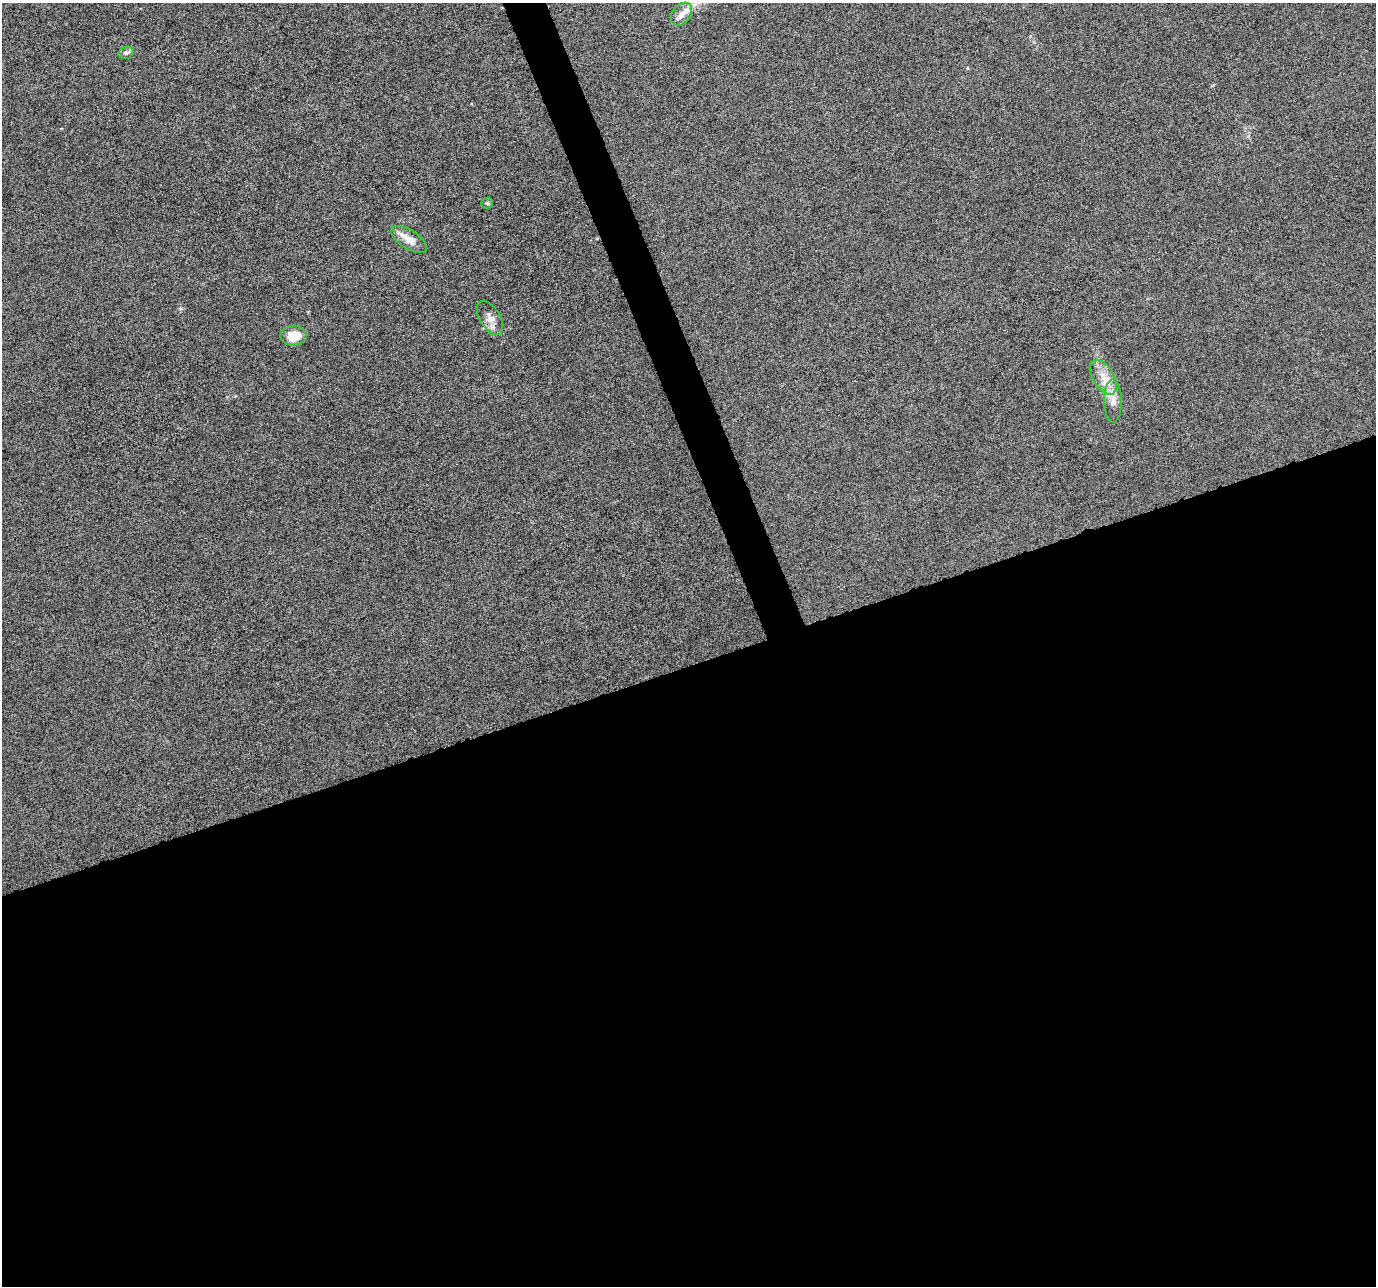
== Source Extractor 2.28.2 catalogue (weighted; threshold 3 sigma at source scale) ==
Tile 15 of 4 x 4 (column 3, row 4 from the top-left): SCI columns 2752-4125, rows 129-1412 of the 5500 x 5339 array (HDU 1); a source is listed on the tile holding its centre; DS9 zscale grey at full resolution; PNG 1378 x 1288 px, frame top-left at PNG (2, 3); each listed source drawn as its Kron ellipse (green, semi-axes under 4 px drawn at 4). Shown black and unused: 50% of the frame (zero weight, under 10 of 20 exposures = <1% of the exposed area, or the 3 px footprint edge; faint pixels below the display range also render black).
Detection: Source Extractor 2.28.2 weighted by HDU 2 'WHT'; one run over the whole footprint, this tile lists its part. Background -6.09e-04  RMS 0.0017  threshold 0.00681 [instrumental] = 3 sigma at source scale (4.09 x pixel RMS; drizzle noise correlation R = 1.36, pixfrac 0.8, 0.0396/0.0396 arcsec/px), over >= 5 px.
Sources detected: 9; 1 inside a brighter listed object's ellipse — not listed separately; the other 8 listed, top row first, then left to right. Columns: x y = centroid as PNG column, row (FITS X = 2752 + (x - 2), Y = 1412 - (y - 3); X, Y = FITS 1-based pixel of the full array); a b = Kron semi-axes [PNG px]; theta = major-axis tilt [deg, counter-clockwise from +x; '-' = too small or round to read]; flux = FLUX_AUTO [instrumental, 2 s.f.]
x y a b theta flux
681 14 13 9 51 1.1
126 53 8 6 14 0.53
487 203 6 5 - 0.25
409 240 20 9 -33 1.8
490 318 19 10 -59 1.3
294 335 13 10 4 2.5
1103 377 19 10 -58 2.2
1113 401 21 9 -90 1.6